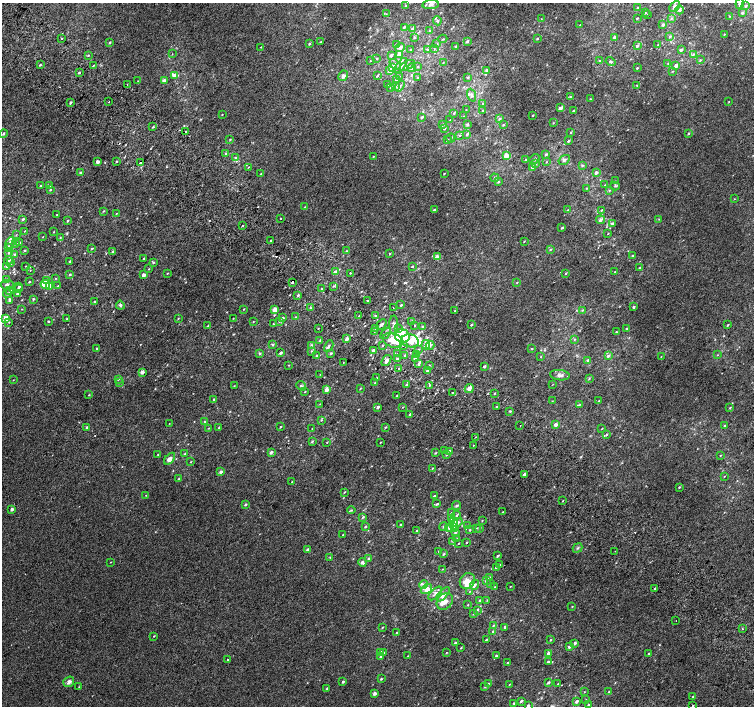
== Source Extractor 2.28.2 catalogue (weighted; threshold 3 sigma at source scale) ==
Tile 11 of 4 x 4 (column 3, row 3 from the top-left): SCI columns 3040-4542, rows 1673-3079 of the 6074 x 6091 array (HDU 1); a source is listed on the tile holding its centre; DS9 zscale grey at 2 x 2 block average (1 PNG px = mean of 2 x 2 image px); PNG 756 x 708 px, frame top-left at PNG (2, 3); each listed source drawn as its Kron ellipse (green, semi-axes under 4 px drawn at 4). Shown black and unused: <1% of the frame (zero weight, under 2 of 3 exposures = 2% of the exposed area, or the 3 px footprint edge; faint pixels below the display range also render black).
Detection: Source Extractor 2.28.2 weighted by HDU 2 'WHT'; one run over the whole footprint, this tile lists its part. Background 0.0071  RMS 0.0071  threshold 0.032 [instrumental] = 3 sigma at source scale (4.5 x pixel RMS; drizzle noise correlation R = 1.50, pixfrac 1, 0.0396/0.0396 arcsec/px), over >= 5 px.
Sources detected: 513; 1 inside a brighter object's white glare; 3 cosmic-ray / hot-pixel residue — neither listed nor drawn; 1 coinciding with a brighter row at this scale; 23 inside a brighter listed object's ellipse — not listed separately; the other 485 listed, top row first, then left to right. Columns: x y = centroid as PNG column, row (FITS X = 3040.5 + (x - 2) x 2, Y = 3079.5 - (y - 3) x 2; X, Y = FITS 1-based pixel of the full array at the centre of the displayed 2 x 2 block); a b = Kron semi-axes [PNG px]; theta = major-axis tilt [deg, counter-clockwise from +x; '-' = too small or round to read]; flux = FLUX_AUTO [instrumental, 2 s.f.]
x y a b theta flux
740 3 5 3 - 4.9
431 5 8 4 7 4.9
406 6 3 2 - 0.91
674 6 6 4 48 5.8
746 6 4 3 - 1.8
638 8 3 2 - 1.9
679 10 4 4 - 3.4
645 13 2 2 - 0.84
742 13 4 3 - 2.5
386 14 3 2 - 0.93
648 14 2 2 - 1
730 16 2 2 - 0.81
637 18 2 2 - 1.2
671 18 3 3 - 1.4
541 19 2 2 - 0.7
437 21 5 3 - 2.1
663 24 3 2 - 4.7
580 25 2 2 - 0.72
404 27 3 2 - 2.2
412 29 3 3 - 2.2
430 31 3 3 - 1.9
724 34 2 2 - 0.76
670 36 4 3 - 1.7
414 37 3 3 - 1.5
615 37 2 2 - 6.6
537 38 3 2 - 1.6
62 39 2 2 - 0.89
443 39 4 2 - 0.95
321 41 3 2 - 1.1
467 41 4 3 - 2.2
110 42 2 2 - 2.1
309 44 3 2 - 1.6
396 44 3 2 - 1.3
437 44 4 2 - 1.5
658 45 3 2 - 0.64
456 46 2 2 - 2.8
637 46 2 2 - 3.8
261 47 2 2 - 0.62
400 47 5 3 - 7.5
410 49 3 3 - 1.4
434 49 3 2 - 0.8
427 50 4 3 - 1.8
681 50 3 2 - 4.3
172 54 3 2 - 0.65
399 54 3 3 - 8.8
693 54 4 3 - 2.1
88 55 3 2 - 1.4
391 55 3 3 - 3.5
377 58 3 2 - 1.1
700 60 3 2 - 1.5
370 61 2 2 - 0.55
599 61 4 3 - 1.9
443 62 2 2 - 0.78
610 62 5 3 - 2.5
668 63 3 2 - 1
395 64 7 4 -38 7
40 65 3 2 - 1.5
93 65 3 2 - 0.98
401 65 9 3 56 6.3
407 65 8 3 28 5
676 66 2 2 - 8
392 67 4 3 - 4.8
418 67 3 2 - 1.2
411 68 4 4 - 3.6
637 68 2 2 - 1.3
486 70 3 3 - 2.5
390 71 3 3 - 9
673 71 3 2 - 0.83
79 73 2 2 - 2.1
174 75 4 3 - 10
343 76 5 4 - 4.4
377 76 3 2 - 1.7
399 76 3 2 - 1
418 77 3 3 - 1.4
468 77 4 3 - 1.9
164 80 2 2 - 9.1
396 80 3 3 - 1.6
138 81 2 2 - 0.7
127 85 2 2 - 0.59
388 85 3 2 - 1.5
637 85 2 2 - 0.84
400 86 6 3 54 3.7
391 87 4 2 - 1.4
396 87 4 3 - 2.4
471 95 7 4 -69 4.2
570 97 3 2 - 1.1
590 99 2 2 - 0.76
729 101 2 2 - 0.57
108 102 2 2 - 1.4
71 103 3 2 - 3
483 104 4 3 - 2.2
560 108 3 2 - 9.4
466 110 3 2 - 0.68
483 110 3 2 - 1.4
574 110 3 2 - 1.4
454 113 4 3 - 1.5
222 114 2 2 - 0.69
533 115 2 2 - 1.2
464 116 2 2 - 0.67
422 117 3 3 - 2.6
499 119 4 3 - 2
450 120 3 2 - 1
553 123 3 2 - 0.75
467 124 4 3 - 1.7
442 125 3 3 - 3
503 125 3 2 - 1.2
153 127 2 2 - 1.6
444 128 2 2 - 2.5
185 131 2 2 - 5.3
571 132 3 2 - 1
3 133 4 3 - 2.1
688 133 3 2 - 1.6
467 134 3 3 - 2.3
460 135 3 2 - 1.4
451 138 4 3 - 2.1
230 139 2 2 - 1
447 140 3 2 - 1.8
568 141 3 3 - 2.4
226 154 4 3 - 1.8
546 154 4 3 - 2.6
373 156 2 2 - 1.1
506 156 3 2 - 12
236 158 4 3 - 4.1
535 159 6 2 42 1.8
526 160 4 2 - 1.3
564 160 6 4 32 3.8
98 162 2 2 - 9
116 162 3 2 - 1.4
546 162 3 2 - 0.95
140 163 3 2 - 7.6
535 164 4 3 - 1.8
582 165 3 3 - 1.6
248 167 3 2 - 0.86
532 167 4 3 - 2
596 172 4 3 - 2.8
80 173 3 2 - 2.1
444 173 2 2 - 0.94
261 174 3 2 - 1.4
495 178 4 3 - 1.9
615 181 3 3 - 1.4
498 182 4 3 - 1.9
605 185 4 2 - 1.6
40 186 3 2 - 1.6
50 186 3 3 - 1.2
615 186 5 2 - 1.4
587 188 3 3 - 1.1
50 190 3 2 - 1.3
609 190 3 2 - 1.3
734 199 2 2 - 0.65
305 207 3 2 - 1.1
434 210 2 2 - 3
568 210 3 2 - 1.1
602 210 3 2 - 1.3
103 211 3 2 - 1.4
116 214 2 2 - 0.62
57 215 3 2 - 2.1
23 219 4 3 - 2.7
281 219 2 2 - 3.1
659 219 3 2 - 0.85
600 220 4 3 - 4.2
67 221 3 2 - 1.6
612 223 3 3 - 3.4
242 225 2 2 - 9.9
562 228 2 2 - 2.1
24 231 3 2 - 0.83
54 232 3 2 - 0.86
608 234 3 2 - 0.9
16 235 3 2 - 1
43 237 2 2 - 0.58
60 238 3 2 - 0.98
270 241 2 2 - 1.4
524 241 3 2 - 0.91
10 243 6 3 66 3.1
19 243 2 2 - 1.3
16 244 3 3 - 1.6
8 247 3 3 - 12
92 248 3 2 - 1.1
550 249 3 2 - 1.3
24 250 3 2 - 1.3
346 251 2 2 - 1.6
9 252 4 3 - 1.7
113 252 3 2 - 1.6
15 254 4 3 - 1.9
390 254 3 2 - 1.6
633 255 3 2 - 1.1
437 257 2 2 - 21
144 258 3 2 - 1.2
9 260 5 3 - 2.9
70 261 3 2 - 1.5
153 262 4 3 - 1.4
11 263 3 3 - 3
26 266 2 2 - 0.82
413 266 2 2 - 8.4
6 267 3 2 - 2.8
640 268 4 3 - 2.8
149 269 2 2 - 0.64
30 270 2 2 - 0.61
335 271 2 2 - 4.5
615 272 2 2 - 0.97
167 273 3 2 - 0.87
350 273 2 2 - 4.1
566 273 2 2 - 1.4
70 274 2 2 - 2.2
144 275 2 2 - 9.9
56 278 2 2 - 0.78
7 279 4 3 - 2
46 280 3 3 - 2
29 282 2 2 - 1.2
292 282 2 2 - 25
517 282 3 2 - 0.85
45 284 5 4 - 31
7 285 6 5 - 3.9
50 286 3 2 - 9.3
58 286 3 2 - 0.89
333 286 3 2 - 1.3
19 287 2 2 - 2.6
18 289 3 2 - 1.5
321 289 3 2 - 0.96
10 291 3 3 - 5
7 294 4 4 - 2.5
17 294 3 3 - 2.1
298 295 3 3 - 2
33 299 2 2 - 1.8
10 300 3 2 - 10
95 301 3 2 - 1.4
368 301 3 2 - 1.5
120 305 4 3 - 2.6
401 305 2 2 - 2.7
634 307 2 2 - 2.8
310 308 3 2 - 1.1
393 308 2 2 - 0.81
22 309 2 2 - 0.61
244 309 2 2 - 0.7
275 310 4 3 - 14
583 310 3 2 - 1.4
455 311 2 2 - 0.92
359 316 2 2 - 0.85
376 316 3 3 - 2.1
295 317 3 2 - 1.1
178 318 3 2 - 0.94
233 318 2 2 - 0.61
282 318 3 2 - 3.9
6 319 3 3 - 29
67 319 3 2 - 1.2
48 321 2 2 - 2.8
279 321 4 3 - 1.9
412 321 4 3 - 2.5
9 322 2 2 - 0.83
253 322 2 2 - 0.85
273 324 3 2 - 1.2
381 324 6 3 43 3.6
394 325 9 4 -90 6.7
471 325 2 2 - 2.2
728 325 3 2 - 1.4
208 326 2 2 - 1.1
415 326 3 2 - 1.2
423 326 4 3 - 2.5
318 328 2 2 - 0.57
626 328 3 2 - 1.5
376 329 2 2 - 2.1
398 329 3 3 - 2.1
374 331 3 2 - 1.1
616 332 3 2 - 0.84
386 333 6 2 48 2.8
402 336 7 6 - 67
347 339 3 2 - 6.5
575 339 3 2 - 1.1
393 340 10 7 -20 23
320 341 3 3 - 1.3
410 341 9 6 -15 27
273 344 3 3 - 1.8
311 345 3 2 - 1.3
383 345 3 2 - 1
426 345 5 3 - 10
430 345 4 4 - 4.4
329 346 6 3 63 2.2
403 346 2 2 - 2.4
97 348 3 2 - 1.8
419 349 3 2 - 1.2
532 349 3 2 - 0.84
373 350 2 2 - 7.5
311 351 3 3 - 1.4
281 353 3 2 - 3.2
331 353 3 3 - 1.8
259 354 4 2 - 1.5
397 354 2 2 - 1.2
316 355 3 2 - 2.4
404 355 3 3 - 1.5
417 355 3 3 - 3.7
717 355 2 2 - 0.78
541 356 3 2 - 0.77
608 356 4 3 - 3.3
661 357 2 2 - 0.63
415 358 3 2 - 8.6
397 359 3 3 - 1.7
386 360 6 3 52 7
588 360 4 3 - 2.2
343 362 2 2 - 0.61
418 364 3 2 - 2.3
289 365 2 2 - 0.71
429 365 3 2 - 1.1
484 366 2 2 - 3.1
399 368 3 2 - 1.6
427 370 3 3 - 2.3
142 372 2 2 - 9.2
320 374 2 2 - 0.56
560 375 10 5 -6 5.9
377 377 3 2 - 1.1
118 379 4 2 - 1.5
589 379 4 2 - 1.3
13 380 2 2 - 0.66
119 382 3 2 - 0.85
375 383 3 2 - 0.86
553 384 2 2 - 0.6
406 385 3 2 - 2.7
429 385 3 2 - 0.98
234 386 2 2 - 0.71
301 386 5 4 - 2.6
469 388 5 4 - 7.2
360 389 3 2 - 0.9
326 390 2 2 - 14
305 392 3 2 - 0.84
452 392 2 2 - 4
495 393 2 2 - 1.1
89 395 3 2 - 0.73
397 396 3 2 - 1.5
214 399 2 2 - 1.4
552 401 3 2 - 0.74
599 401 2 2 - 0.77
320 404 3 2 - 0.81
580 404 3 2 - 0.97
378 407 2 2 - 3.6
403 407 2 2 - 0.77
496 407 2 2 - 3.3
730 408 3 2 - 1.3
510 411 3 2 - 1.6
410 415 3 2 - 2.7
321 420 3 2 - 1
205 422 3 3 - 2.1
169 423 2 2 - 0.5
556 424 2 2 - 8.3
520 425 2 2 - 0.92
725 426 3 2 - 1.8
87 427 2 2 - 3.1
219 427 3 2 - 1.4
280 427 3 2 - 0.92
385 427 3 2 - 1.1
209 428 3 2 - 0.63
602 428 3 2 - 0.78
312 429 2 2 - 0.64
606 435 3 2 - 1.5
475 437 2 2 - 0.59
312 441 3 2 - 1.9
327 442 3 2 - 0.74
380 442 2 2 - 0.83
473 445 2 2 - 1.4
444 451 2 2 - 0.72
450 451 3 2 - 2.8
271 452 3 3 - 3.6
435 453 3 2 - 1.2
158 454 2 2 - 0.64
184 454 4 3 - 1.6
446 455 4 3 - 1.7
720 455 3 2 - 0.84
170 459 7 4 49 8.3
191 462 2 2 - 0.67
432 468 2 2 - 1.1
221 472 3 3 - 3.6
525 475 3 2 - 250
724 476 3 2 - 0.77
179 478 3 3 - 1.7
292 481 3 2 - 0.98
679 487 3 2 - 1.3
344 492 3 2 - 1.1
146 495 2 2 - 0.79
434 496 3 2 - 2
563 501 2 2 - 0.91
437 504 3 2 - 2.2
245 505 3 2 - 2.8
456 505 5 3 - 2.5
12 509 2 2 - 7.7
351 510 4 2 - 1.2
503 512 3 2 - 0.77
451 513 3 2 - 1.6
456 516 5 3 - 2.2
363 517 4 3 - 2.2
452 519 3 3 - 6.3
482 520 3 2 - 0.7
458 522 5 4 - 5.3
453 524 7 4 -72 5.3
401 525 2 2 - 1.1
467 525 3 3 - 1.6
444 526 4 3 - 2.1
365 527 3 2 - 1.6
449 528 4 3 - 5.4
454 528 3 3 - 9.9
477 528 3 2 - 0.89
480 529 3 2 - 1
470 530 3 2 - 1.2
417 531 3 2 - 2
455 532 4 3 - 2.5
343 535 2 2 - 0.93
457 539 3 2 - 0.79
453 541 3 2 - 1.3
458 543 2 2 - 0.8
466 543 2 2 - 0.76
577 548 5 3 - 2
307 549 3 2 - 3.7
438 551 2 2 - 0.72
615 551 2 2 - 0.61
444 554 3 2 - 1.9
498 556 3 2 - 2.2
330 557 3 2 - 0.84
368 558 3 2 - 2.5
110 562 2 2 - 0.62
362 562 4 3 - 5
500 565 4 2 - 1.1
496 567 4 3 - 2.1
443 569 3 2 - 0.82
489 578 3 3 - 2.3
467 581 8 7 - 14
486 581 4 3 - 1.9
491 583 3 2 - 0.82
423 584 4 3 - 3.4
475 585 5 3 - 3.5
510 586 2 2 - 0.75
495 587 3 2 - 0.68
426 589 6 4 35 9.1
654 589 2 2 - 3.7
470 591 3 2 - 0.87
435 593 8 4 44 6.3
443 594 9 4 48 7.6
487 600 3 2 - 0.87
445 601 9 7 49 10
480 601 2 2 - 3.5
468 605 3 2 - 1
572 606 3 2 - 0.71
477 610 3 2 - 2.3
474 613 3 2 - 1.3
676 621 2 2 - 1.4
493 625 4 3 - 1.8
382 627 2 2 - 1.3
505 627 4 3 - 1.8
742 629 2 2 - 0.95
493 631 3 3 - 1.7
396 633 3 2 - 1.1
154 636 2 2 - 0.97
486 640 3 2 - 1.4
550 640 3 2 - 1.2
455 643 3 2 - 1.8
575 643 3 3 - 4.2
569 647 3 2 - 3.4
461 648 3 2 - 0.98
380 652 3 3 - 2.5
383 653 3 3 - 2
446 653 3 2 - 0.99
548 653 2 2 - 5.7
649 653 3 2 - 1.4
381 656 3 3 - 2.9
408 656 2 2 - 0.81
496 656 3 2 - 2.4
227 659 2 2 - 8.8
548 662 3 2 - 1.6
507 663 3 2 - 1.1
381 679 3 3 - 1.4
69 682 6 5 - 5.3
343 682 2 2 - 2.2
548 682 3 2 - 2.6
488 683 3 2 - 1.3
509 684 3 2 - 0.78
558 684 2 2 - 0.96
79 687 2 2 - 0.8
485 687 3 2 - 1.2
327 689 3 2 - 1.3
584 692 2 2 - 0.68
608 692 3 2 - 1.3
374 693 2 2 - 7.3
693 697 3 3 - 2.4
586 700 3 2 - 0.67
521 701 3 2 - 2.4
576 701 2 2 - 4.7
514 703 3 2 - 1.3
528 705 3 2 - 2.5
589 705 2 2 - 2
693 706 3 2 - 1
Overlapping masked pixels (flux is a lower limit): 1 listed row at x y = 292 282
Isophote crosses this tile's border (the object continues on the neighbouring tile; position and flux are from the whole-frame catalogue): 2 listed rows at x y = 740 3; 528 705
Diffuse or blended objects may show on this block-average render without a row.